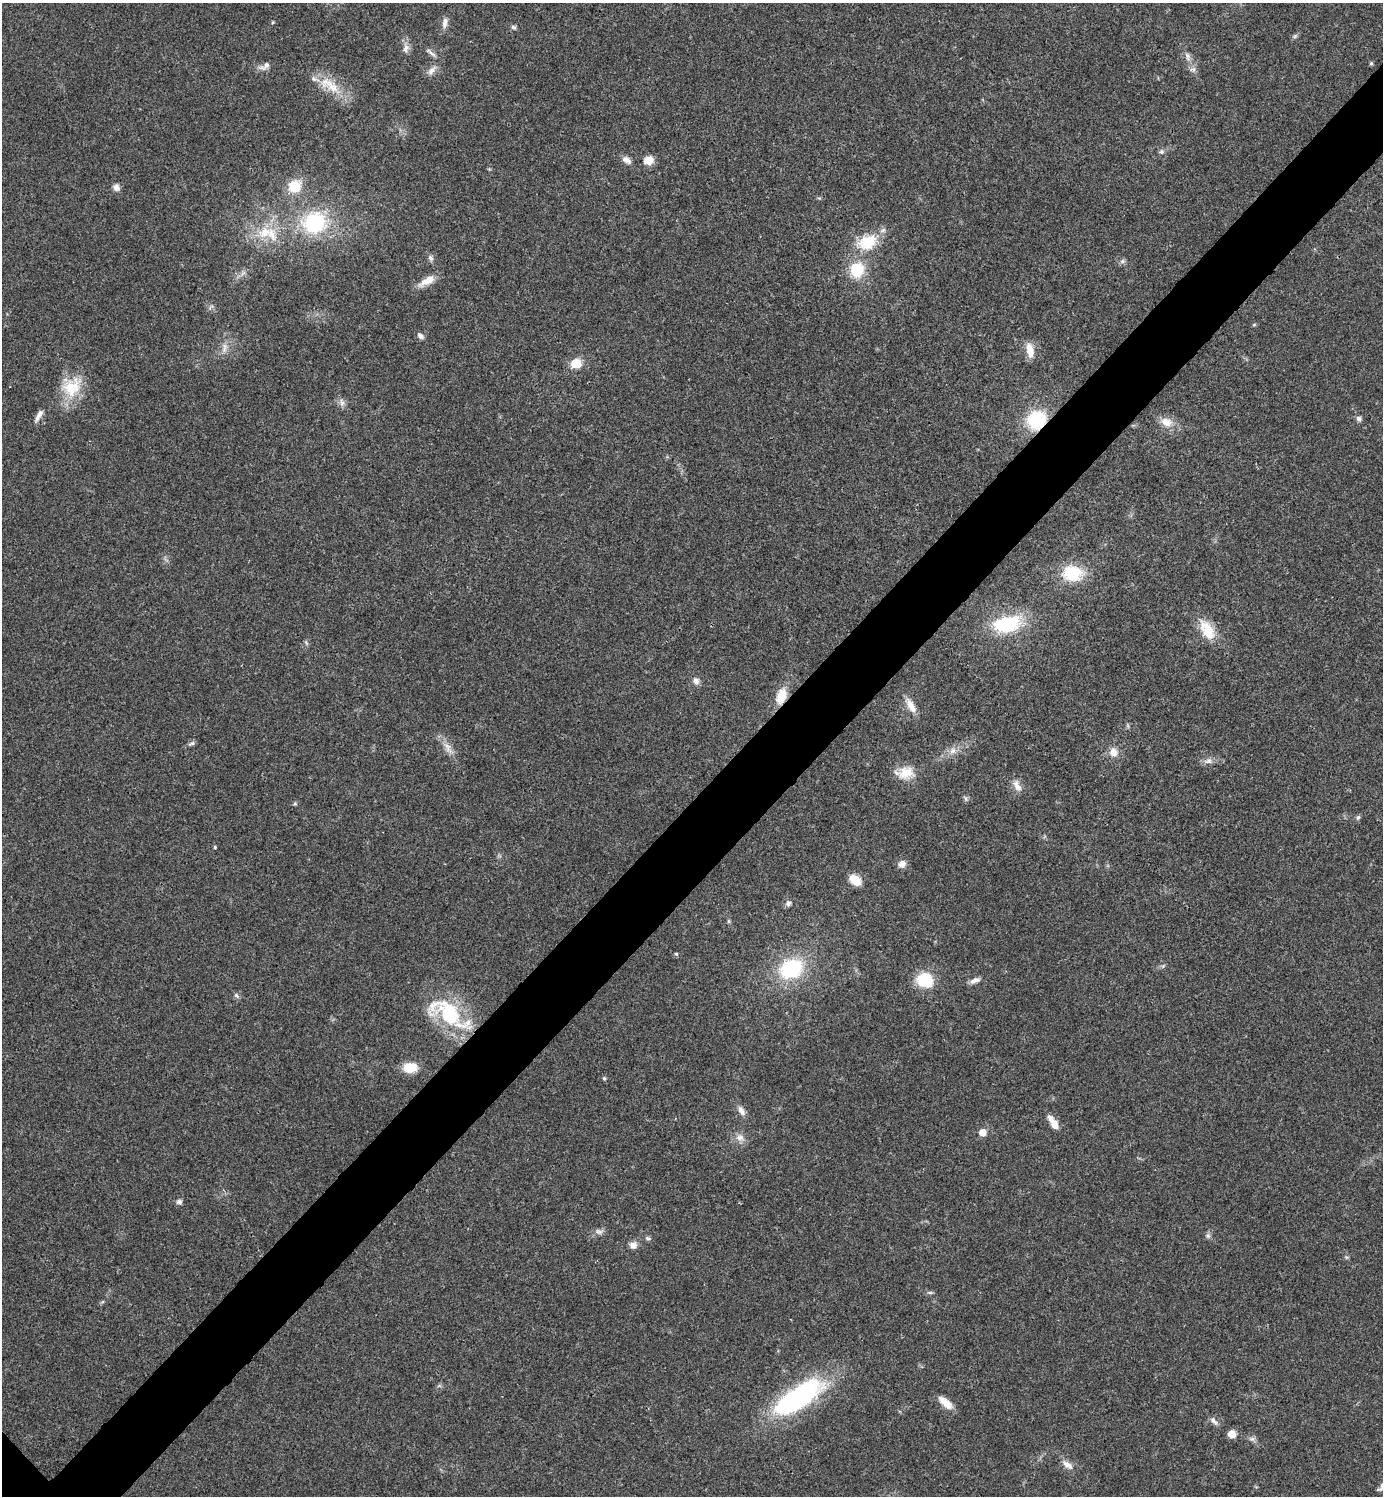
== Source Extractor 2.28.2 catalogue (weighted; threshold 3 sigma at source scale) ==
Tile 10 of 4 x 4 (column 2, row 3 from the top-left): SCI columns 1540-2920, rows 1501-2994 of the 5984 x 5984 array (HDU 1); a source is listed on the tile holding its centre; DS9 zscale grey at full resolution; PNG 1385 x 1498 px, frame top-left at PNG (2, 3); no overlay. Shown black and unused: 6% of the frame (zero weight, under 3 of 4 exposures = <1% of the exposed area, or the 3 px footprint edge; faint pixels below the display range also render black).
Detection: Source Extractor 2.28.2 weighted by HDU 2 'WHT'; one run over the whole footprint, this tile lists its part. Background 0.0203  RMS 0.004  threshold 0.0182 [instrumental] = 3 sigma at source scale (4.5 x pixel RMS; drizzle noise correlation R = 1.50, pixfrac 1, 0.05/0.05 arcsec/px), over >= 5 px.
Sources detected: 80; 1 inside a brighter listed object's ellipse — not listed separately; the other 79 listed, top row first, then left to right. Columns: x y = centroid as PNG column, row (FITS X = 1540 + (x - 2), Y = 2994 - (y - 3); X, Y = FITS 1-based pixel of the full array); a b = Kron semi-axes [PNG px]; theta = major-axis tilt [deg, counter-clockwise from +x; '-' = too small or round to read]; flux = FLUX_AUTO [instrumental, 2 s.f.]
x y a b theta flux
445 22 14 7 80 2.2
513 27 7 5 -17 0.82
1295 36 8 4 45 0.79
406 48 13 7 69 2.1
431 53 16 4 -41 1.6
1187 56 13 6 -73 1.9
1371 63 5 4 - 0.66
265 66 17 7 29 2.1
1193 69 9 7 -3 1.5
432 70 15 7 46 2.4
332 86 32 14 -37 11
1161 152 8 6 89 0.96
626 160 12 7 -32 2.1
649 160 10 8 9 4.5
294 186 14 13 - 9.6
116 187 9 8 - 1.9
314 223 27 25 23 30
265 232 23 14 20 10
868 242 20 14 25 15
431 258 8 6 -75 1.2
1122 261 7 6 - 0.97
857 270 16 15 - 13
427 281 24 9 30 4.7
1254 325 6 4 2 0.47
420 336 9 6 -35 1.4
224 348 16 6 81 2.4
1030 350 19 8 -80 4.9
576 363 10 9 - 7.4
71 387 27 24 52 14
342 403 11 6 -75 1.7
39 415 18 5 59 2.3
1359 418 7 6 - 1.2
1036 420 17 15 37 26
1166 422 17 12 -18 4.8
1072 573 23 18 -2 15
1007 624 28 16 15 29
1207 630 28 14 -60 9.9
696 681 8 7 - 2
781 696 20 11 71 7.3
911 706 22 9 -61 4.2
191 743 10 5 23 1
448 747 19 8 -61 3.7
953 751 10 8 53 2.6
1113 752 11 10 - 3.5
1208 761 12 8 11 2.1
905 773 24 15 4 7.6
1017 786 18 8 -59 2.9
966 799 7 4 -71 0.76
295 804 6 4 0 0.58
1358 817 8 5 62 0.78
215 847 4 4 - 0.49
902 864 9 8 - 2.7
855 880 15 10 -40 4.9
788 903 8 6 -84 1.2
676 954 5 4 - 0.48
791 969 23 18 22 31
925 980 18 15 -19 14
975 980 14 7 20 2.1
236 995 8 5 -51 1
447 1013 47 25 -31 34
410 1068 13 10 2 9
604 1078 5 4 - 0.54
741 1111 14 7 -58 2.3
1053 1123 18 6 -57 4.8
983 1132 6 5 - 5.7
740 1138 13 9 -7 2.8
179 1202 8 6 12 1.2
599 1232 11 7 -17 1.6
1208 1236 8 7 - 1.1
648 1238 8 5 -27 0.84
633 1245 8 8 - 2.6
1346 1257 6 4 -44 0.58
930 1292 6 4 0 0.67
798 1398 58 21 34 70
945 1403 19 8 -41 4.8
1214 1421 13 6 -53 1.6
1232 1434 7 6 - 5.3
1067 1465 16 8 -37 2.9
1382 1487 13 6 46 1.8
Overlapping masked pixels (flux is a lower limit): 2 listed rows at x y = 1036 420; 781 696
Isophote crosses this tile's border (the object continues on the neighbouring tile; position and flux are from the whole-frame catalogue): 1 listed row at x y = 1382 1487